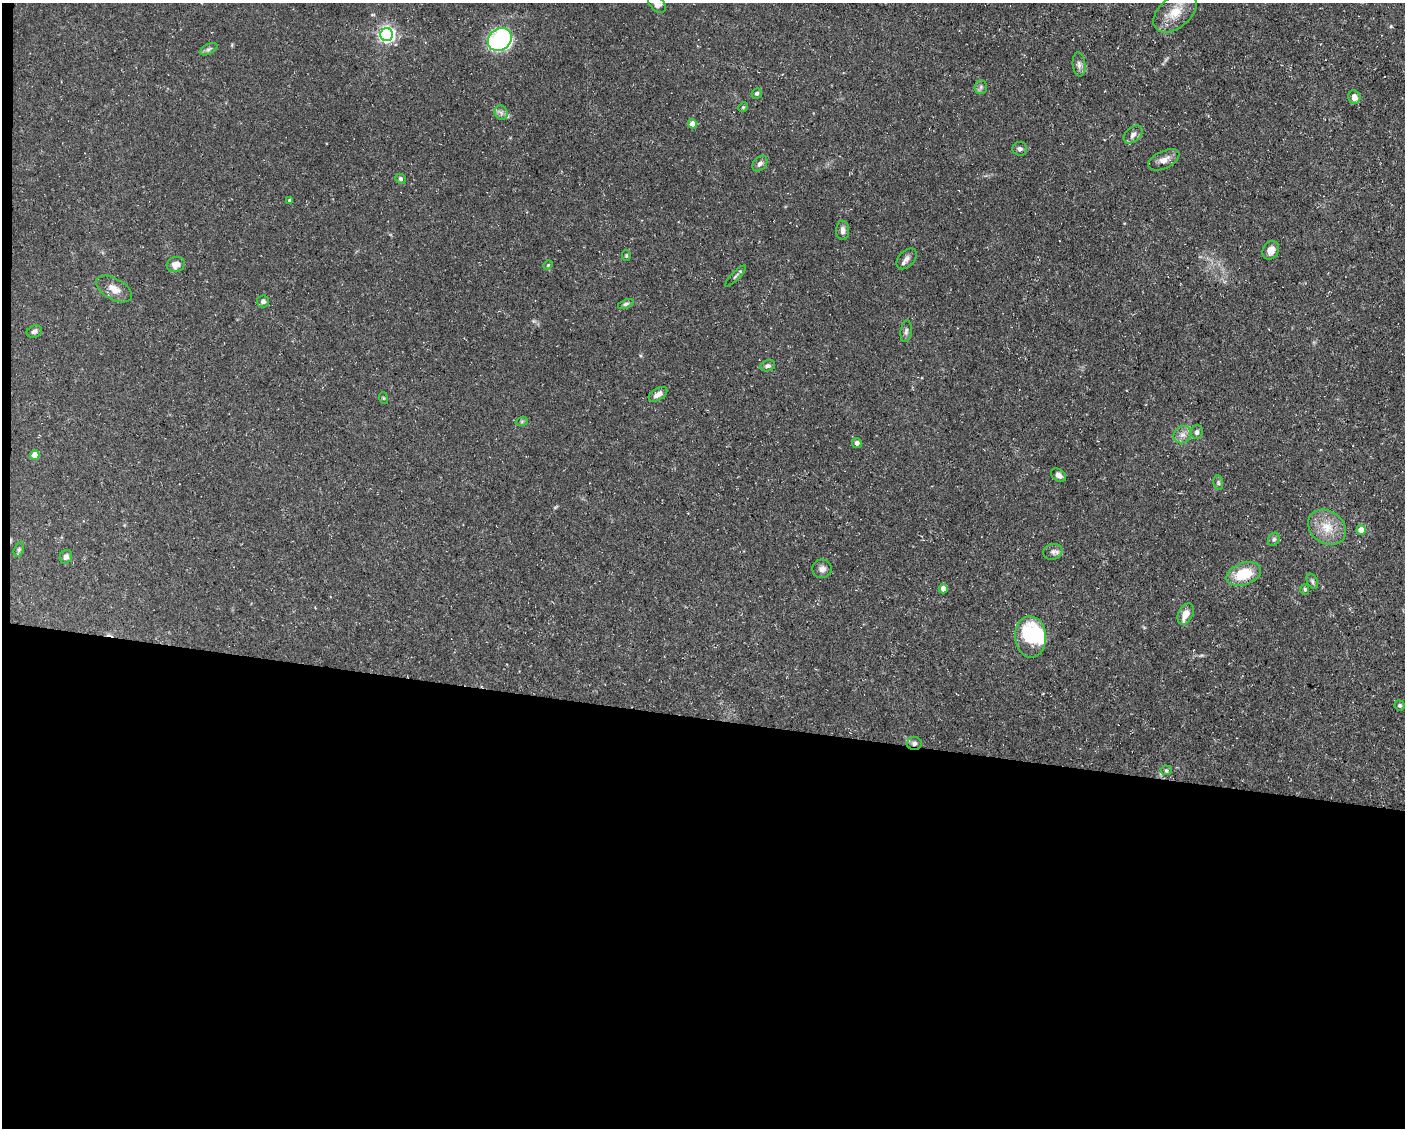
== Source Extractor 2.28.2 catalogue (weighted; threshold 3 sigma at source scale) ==
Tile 10 of 3 x 4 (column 1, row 4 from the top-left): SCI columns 218-1620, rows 1-1126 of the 4534 x 4503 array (HDU 1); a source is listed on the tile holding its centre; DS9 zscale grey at full resolution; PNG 1407 x 1130 px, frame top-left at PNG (2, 3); each listed source drawn as its Kron ellipse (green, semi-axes under 4 px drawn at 4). Shown black and unused: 37% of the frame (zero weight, under 3 of 5 exposures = <1% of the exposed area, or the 3 px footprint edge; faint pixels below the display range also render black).
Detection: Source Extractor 2.28.2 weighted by HDU 2 'WHT'; one run over the whole footprint, this tile lists its part. Background 0.0997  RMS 0.005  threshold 0.0225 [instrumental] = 3 sigma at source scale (4.5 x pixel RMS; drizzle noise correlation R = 1.50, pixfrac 1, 0.05/0.05 arcsec/px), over >= 5 px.
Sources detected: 57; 1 inside a brighter object's white glare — neither listed nor drawn; the other 56 listed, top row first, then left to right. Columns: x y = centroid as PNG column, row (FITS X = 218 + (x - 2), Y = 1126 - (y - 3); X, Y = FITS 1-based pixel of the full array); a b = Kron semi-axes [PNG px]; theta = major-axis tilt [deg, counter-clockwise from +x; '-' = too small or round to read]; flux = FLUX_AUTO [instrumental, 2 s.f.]
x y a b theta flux
657 4 10 6 -46 3.3
1175 12 25 15 40 11
387 34 6 6 - 160
500 39 12 10 37 90
209 49 9 5 27 1.2
1079 64 12 6 -84 2.1
981 87 7 6 - 1.2
757 93 5 5 - 1
1354 97 7 6 - 3.2
743 107 5 4 - 0.6
501 113 7 6 - 1.7
693 124 4 4 - 6
1133 134 11 7 41 2.3
1020 149 7 7 - 1.4
1164 160 17 8 25 3.8
760 163 9 6 49 1.9
400 179 5 5 - 1.1
290 201 4 4 - 1.6
843 230 9 6 89 2.4
1271 250 10 7 57 3.5
626 256 5 4 - 0.65
907 259 12 8 49 2.3
176 264 9 7 17 4.2
548 265 5 4 - 0.55
736 276 14 3 45 0.99
114 289 20 10 -29 5.7
263 301 6 6 - 1.5
626 304 8 4 19 0.97
906 331 11 5 83 1.4
34 332 8 6 22 1.6
768 366 7 5 13 1.5
658 394 10 6 32 3.2
383 398 6 4 -71 0.48
522 421 6 4 19 0.72
1197 432 7 6 - 1.5
1182 435 9 8 - 2.7
857 443 5 4 - 1.8
35 455 5 4 - 6.5
1059 475 8 6 -35 2.2
1218 483 7 5 -82 0.94
1327 527 20 16 -36 10
1361 530 5 4 - 6.7
1274 539 7 5 59 1
19 550 7 4 71 0.9
1053 552 10 7 19 2
66 557 7 6 - 2.1
822 569 9 9 - 2.5
1244 574 18 11 19 15
1312 581 8 5 -61 1
943 589 4 4 - 3.2
1305 590 5 4 - 0.83
1186 614 11 7 64 5.1
1030 637 21 15 -88 32
1400 705 5 5 - 1
914 743 7 6 - 1.6
1166 770 5 5 - 0.75
Overlapping masked pixels (flux is a lower limit): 1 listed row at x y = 914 743
Isophote crosses this tile's border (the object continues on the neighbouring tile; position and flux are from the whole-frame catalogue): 2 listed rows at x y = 657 4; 1175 12